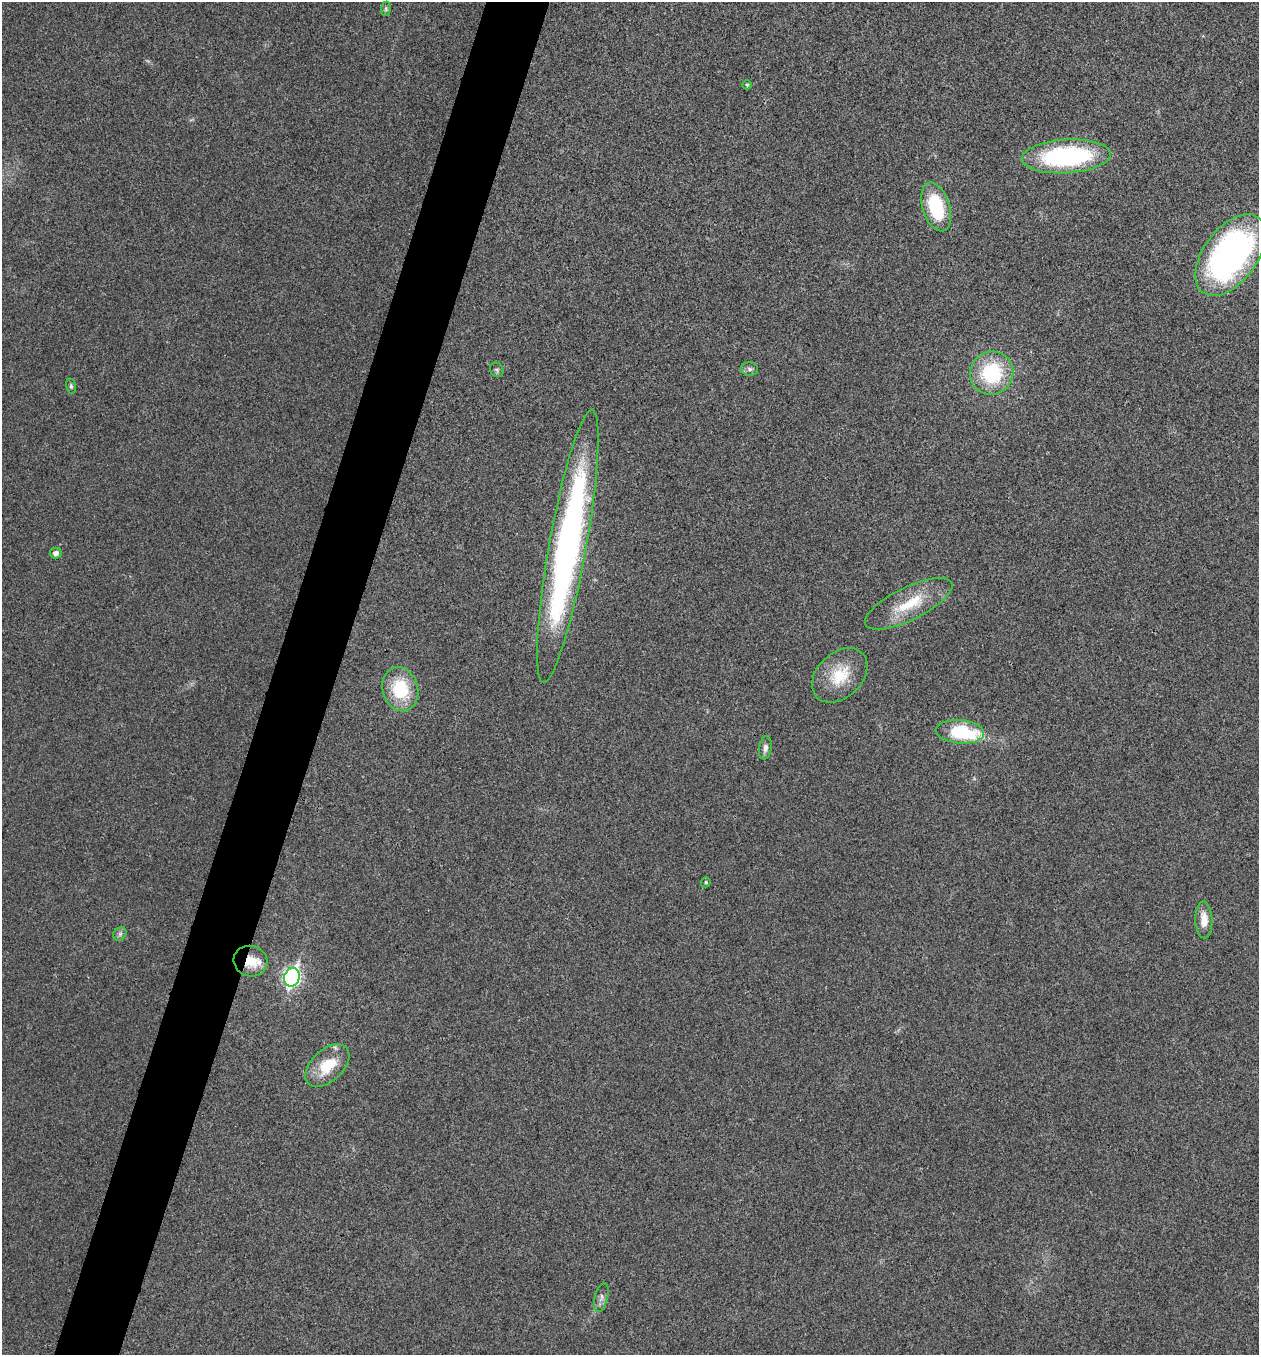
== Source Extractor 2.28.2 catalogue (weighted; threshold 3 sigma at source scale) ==
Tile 7 of 4 x 4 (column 3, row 2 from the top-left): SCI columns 2651-3907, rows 2711-4063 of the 5431 x 5418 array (HDU 1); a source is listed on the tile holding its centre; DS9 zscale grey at full resolution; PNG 1261 x 1357 px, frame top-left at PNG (2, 2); each listed source drawn as its Kron ellipse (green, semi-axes under 4 px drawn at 4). Shown black and unused: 5% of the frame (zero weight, under 3 of 4 exposures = <1% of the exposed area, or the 3 px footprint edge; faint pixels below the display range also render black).
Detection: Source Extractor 2.28.2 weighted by HDU 2 'WHT'; one run over the whole footprint, this tile lists its part. Background 0.0238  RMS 0.0052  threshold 0.0236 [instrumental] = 3 sigma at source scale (4.5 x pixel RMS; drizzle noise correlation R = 1.50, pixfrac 1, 0.05/0.05 arcsec/px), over >= 5 px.
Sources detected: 24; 1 inside a brighter object's white glare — neither listed nor drawn; the other 23 listed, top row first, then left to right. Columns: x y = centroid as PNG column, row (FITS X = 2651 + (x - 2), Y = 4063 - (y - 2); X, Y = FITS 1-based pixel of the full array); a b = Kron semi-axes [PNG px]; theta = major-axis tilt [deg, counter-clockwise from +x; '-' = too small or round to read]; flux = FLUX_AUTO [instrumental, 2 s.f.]
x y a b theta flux
386 9 7 5 84 0.94
747 85 5 5 - 0.59
1066 156 44 17 3 84
936 207 25 13 -72 34
1231 255 46 27 54 190
749 369 8 6 -2 1.6
497 370 8 6 -55 1.1
992 373 22 21 - 39
71 386 7 4 -76 1.1
568 546 139 18 80 230
56 553 6 5 - 2.5
909 604 48 16 26 21
840 675 32 22 44 19
400 689 22 17 -73 27
960 732 24 11 -4 30
765 748 11 6 82 2.4
706 882 5 4 - 0.94
1204 920 18 8 -87 6.7
120 934 7 6 - 1.5
251 961 17 15 -16 11
292 977 9 7 71 160
327 1066 26 16 43 18
601 1297 15 6 76 2.3
Overlapping masked pixels (flux is a lower limit): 1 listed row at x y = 251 961